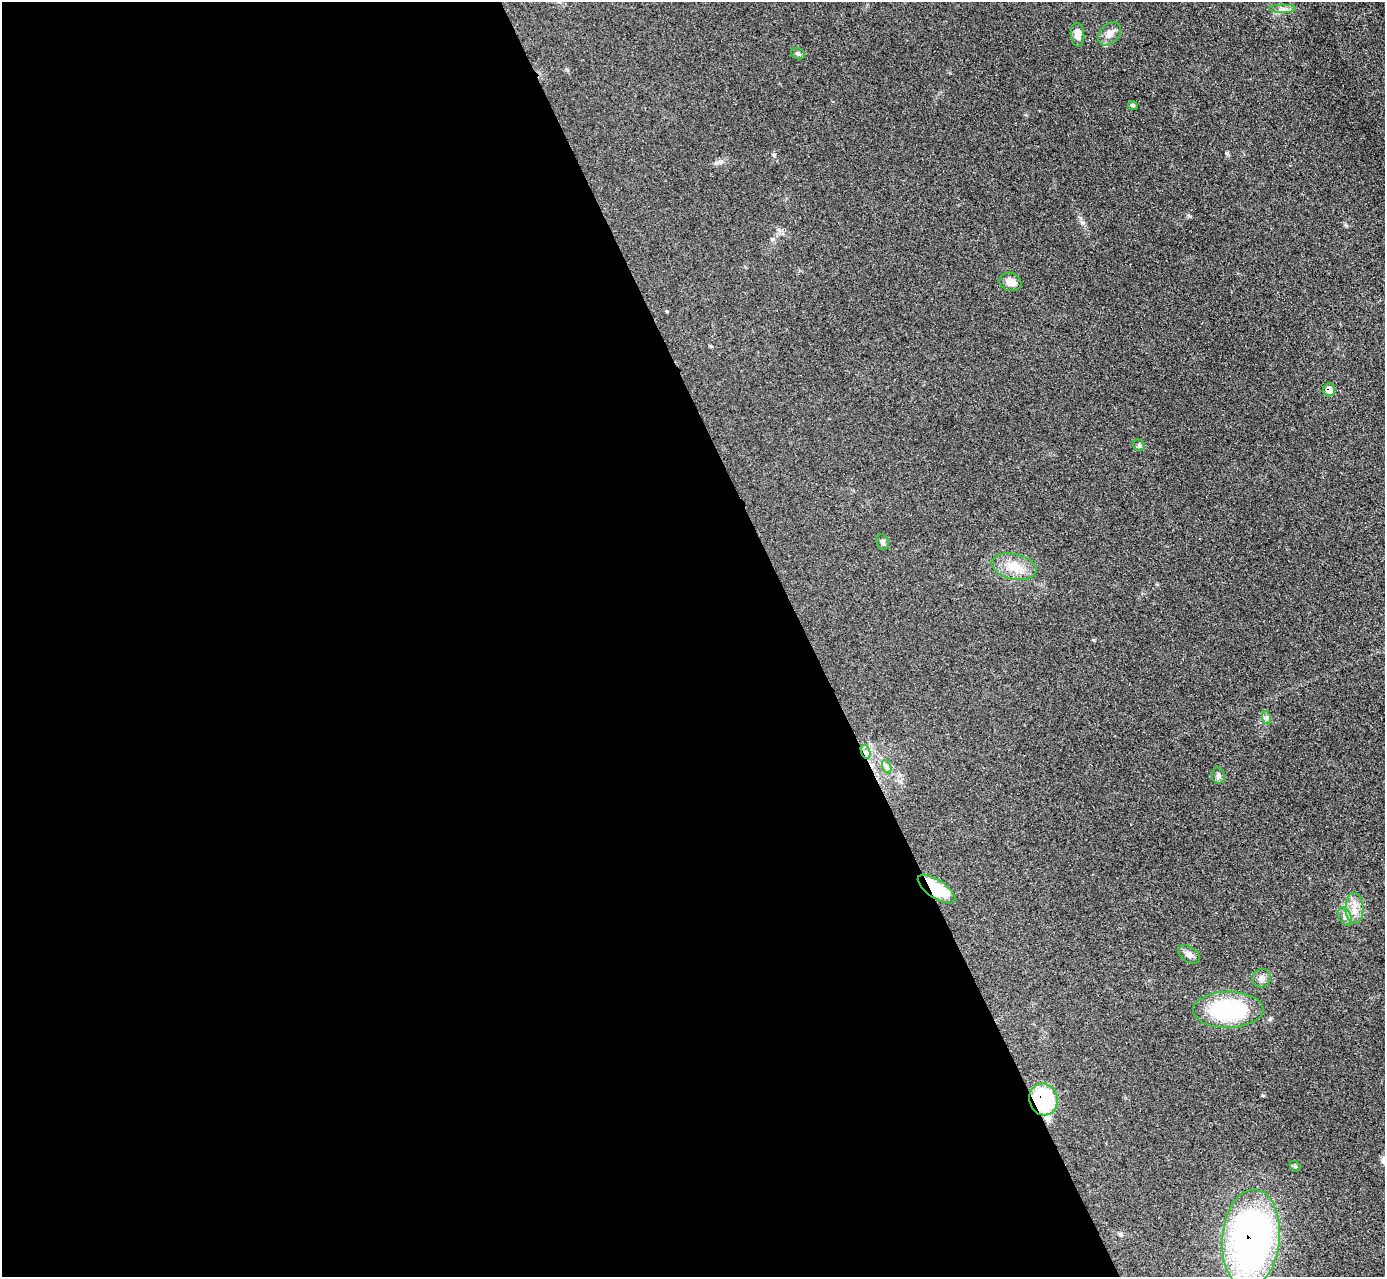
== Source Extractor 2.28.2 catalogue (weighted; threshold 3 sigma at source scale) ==
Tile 9 of 4 x 4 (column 1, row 3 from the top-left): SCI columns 30-1412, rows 1735-3009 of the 5757 x 5774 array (HDU 1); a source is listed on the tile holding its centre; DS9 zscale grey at full resolution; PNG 1387 x 1279 px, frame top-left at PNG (2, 2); each listed source drawn as its Kron ellipse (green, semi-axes under 4 px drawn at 4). Shown black and unused: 58% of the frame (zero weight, under 3 of 4 exposures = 3% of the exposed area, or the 3 px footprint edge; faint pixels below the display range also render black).
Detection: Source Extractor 2.28.2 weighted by HDU 2 'WHT'; one run over the whole footprint, this tile lists its part. Background 0.155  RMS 0.008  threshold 0.0359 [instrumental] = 3 sigma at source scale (4.5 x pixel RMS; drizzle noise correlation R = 1.50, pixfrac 1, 0.05/0.05 arcsec/px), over >= 5 px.
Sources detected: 23; all 23 listed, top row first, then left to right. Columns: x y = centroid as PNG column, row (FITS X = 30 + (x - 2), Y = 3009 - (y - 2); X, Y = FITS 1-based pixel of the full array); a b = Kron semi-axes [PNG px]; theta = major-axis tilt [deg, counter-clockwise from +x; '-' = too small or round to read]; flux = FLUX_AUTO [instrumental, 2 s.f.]
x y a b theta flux
1283 9 13 4 0 3.3
1109 34 13 9 45 5.6
1077 35 12 6 -85 5.5
798 54 7 5 -23 1.6
1133 106 5 4 - 1
1010 282 11 9 -19 6.7
1329 390 6 6 - 6.8
1139 445 6 5 - 1.4
883 542 8 6 -73 2
1014 567 23 12 -13 14
1267 718 7 4 -72 1.5
866 752 7 4 -71 2
887 767 7 4 -72 1.9
1218 776 8 6 -79 2.3
936 889 22 9 -34 38
1354 908 15 9 -88 7.8
1345 917 10 6 -64 3
1189 954 12 7 -32 3.8
1261 978 9 9 - 3.6
1228 1010 35 18 1 76
1043 1099 16 14 -71 73
1295 1166 6 4 -43 1
1251 1238 49 29 85 270
Overlapping masked pixels (flux is a lower limit): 5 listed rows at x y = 1329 390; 866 752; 936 889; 1043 1099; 1251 1238
Unlisted compact peaks at least as high as the median listed source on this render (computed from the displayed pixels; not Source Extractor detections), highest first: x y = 774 155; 1082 223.